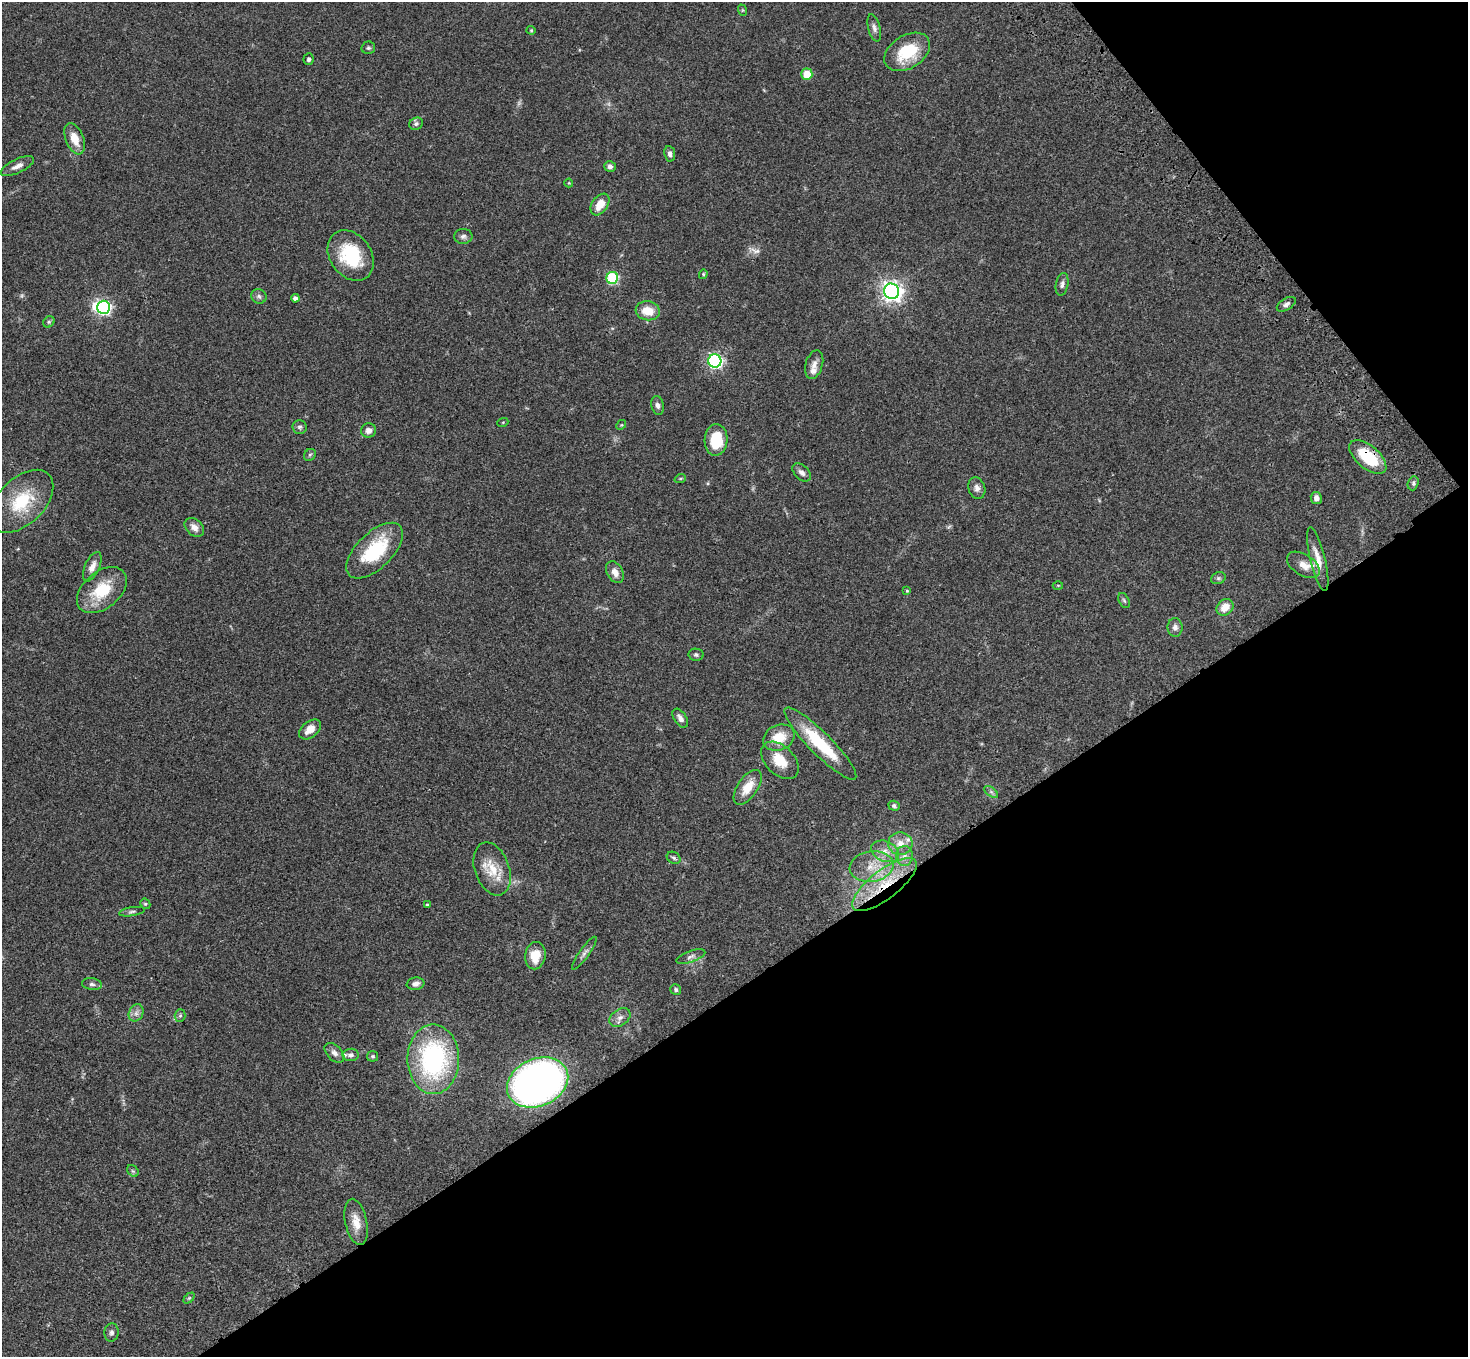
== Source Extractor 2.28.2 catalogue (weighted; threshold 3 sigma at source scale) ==
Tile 12 of 4 x 4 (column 4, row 3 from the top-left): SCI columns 4506-5971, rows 1733-3087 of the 6075 x 6036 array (HDU 1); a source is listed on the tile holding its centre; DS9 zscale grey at full resolution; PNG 1470 x 1359 px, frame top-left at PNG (2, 2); each listed source drawn as its Kron ellipse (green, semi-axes under 4 px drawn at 4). Shown black and unused: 33% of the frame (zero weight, under 3 of 4 exposures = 6% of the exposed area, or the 3 px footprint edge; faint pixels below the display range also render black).
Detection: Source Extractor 2.28.2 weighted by HDU 2 'WHT'; one run over the whole footprint, this tile lists its part. Background 0.0482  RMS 0.0054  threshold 0.0243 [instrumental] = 3 sigma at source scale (4.5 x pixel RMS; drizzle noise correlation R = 1.50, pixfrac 1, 0.05/0.05 arcsec/px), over >= 5 px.
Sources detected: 100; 2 too faint to see at this stretch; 1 inside a brighter object's white glare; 1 long thin detection or spike segment (spike, bleed or trail) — neither listed nor drawn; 4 inside a brighter listed object's ellipse — not listed separately; the other 92 listed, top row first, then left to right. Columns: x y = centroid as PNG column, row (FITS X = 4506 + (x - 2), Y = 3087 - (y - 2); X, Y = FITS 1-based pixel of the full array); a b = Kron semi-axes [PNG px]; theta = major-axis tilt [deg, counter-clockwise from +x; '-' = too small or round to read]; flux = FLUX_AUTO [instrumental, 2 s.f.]
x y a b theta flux
742 10 6 4 -71 0.57
874 28 14 6 -76 2.1
531 30 4 4 - 0.53
368 48 7 6 - 1
907 52 25 16 33 21
309 59 6 5 - 1.2
807 74 5 5 - 10
416 124 7 6 - 1.3
75 139 16 9 -68 8
670 154 8 5 -81 1.7
17 166 18 7 26 3.3
610 166 5 5 - 1.8
569 183 4 4 - 0.46
600 205 12 8 55 6.7
463 236 9 7 4 1.7
351 256 27 20 -54 28
703 274 5 4 - 0.66
612 278 6 6 - 49
1062 284 11 6 80 1.8
891 291 8 7 - 310
259 296 8 7 - 1.4
295 298 4 4 - 1.8
1286 304 10 6 31 1.7
103 307 6 6 - 110
648 311 12 9 -8 8.6
49 322 6 5 - 0.82
715 361 6 6 - 120
814 365 15 8 73 3.2
657 405 9 6 -76 1.9
503 422 5 3 - 0.47
621 425 5 4 - 0.59
300 427 7 7 - 1.4
369 430 7 7 - 2.6
716 440 16 11 87 17
310 455 6 5 - 0.94
1368 457 22 11 -41 21
802 472 11 7 -44 2.2
680 479 6 4 19 0.61
1413 483 7 5 70 1.1
977 488 11 8 -72 2.7
1316 498 6 5 - 2.3
22 501 38 23 45 26
194 527 11 8 -40 3.5
375 551 35 18 44 30
1318 559 33 7 -76 6.9
1303 565 18 10 -33 5.2
92 567 16 7 66 3.7
615 572 12 8 -61 3.7
1218 578 7 6 - 1.2
1058 585 5 3 - 0.48
102 590 28 18 40 20
907 591 4 3 - 0.52
1124 600 8 5 -62 0.96
1225 607 9 7 42 6.2
1175 627 9 7 89 2.3
696 655 7 6 - 1.2
680 718 10 6 -57 2.6
310 729 12 8 39 5.3
779 738 16 12 23 11
820 744 49 11 -45 28
780 760 22 14 -45 12
748 787 20 10 55 9.3
991 792 8 4 -37 1.2
894 806 5 5 - 1.2
900 844 12 11 - 5.6
885 851 14 10 -22 5.4
905 856 10 8 89 2.9
674 858 7 5 -32 1.2
871 866 22 15 8 12
492 869 27 17 -70 13
884 884 39 14 38 26
145 904 5 4 - 0.72
427 905 4 4 - 0.59
132 912 13 4 9 1.4
584 953 20 5 55 2.1
535 956 14 10 80 9.4
691 957 15 5 21 2
92 984 10 6 -8 1.7
416 984 9 6 9 2.4
676 989 6 5 - 1
136 1013 9 7 63 2.3
180 1016 6 5 - 1.1
620 1017 11 8 35 2.9
334 1053 12 7 -45 2.7
351 1055 8 6 7 1.7
373 1056 5 5 - 0.93
433 1059 35 26 -90 81
538 1082 32 23 24 280
133 1171 6 5 - 0.8
356 1222 23 11 -78 6.7
189 1298 6 4 44 0.7
111 1332 9 7 85 1.6
Overlapping masked pixels (flux is a lower limit): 2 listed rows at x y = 1368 457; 884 884